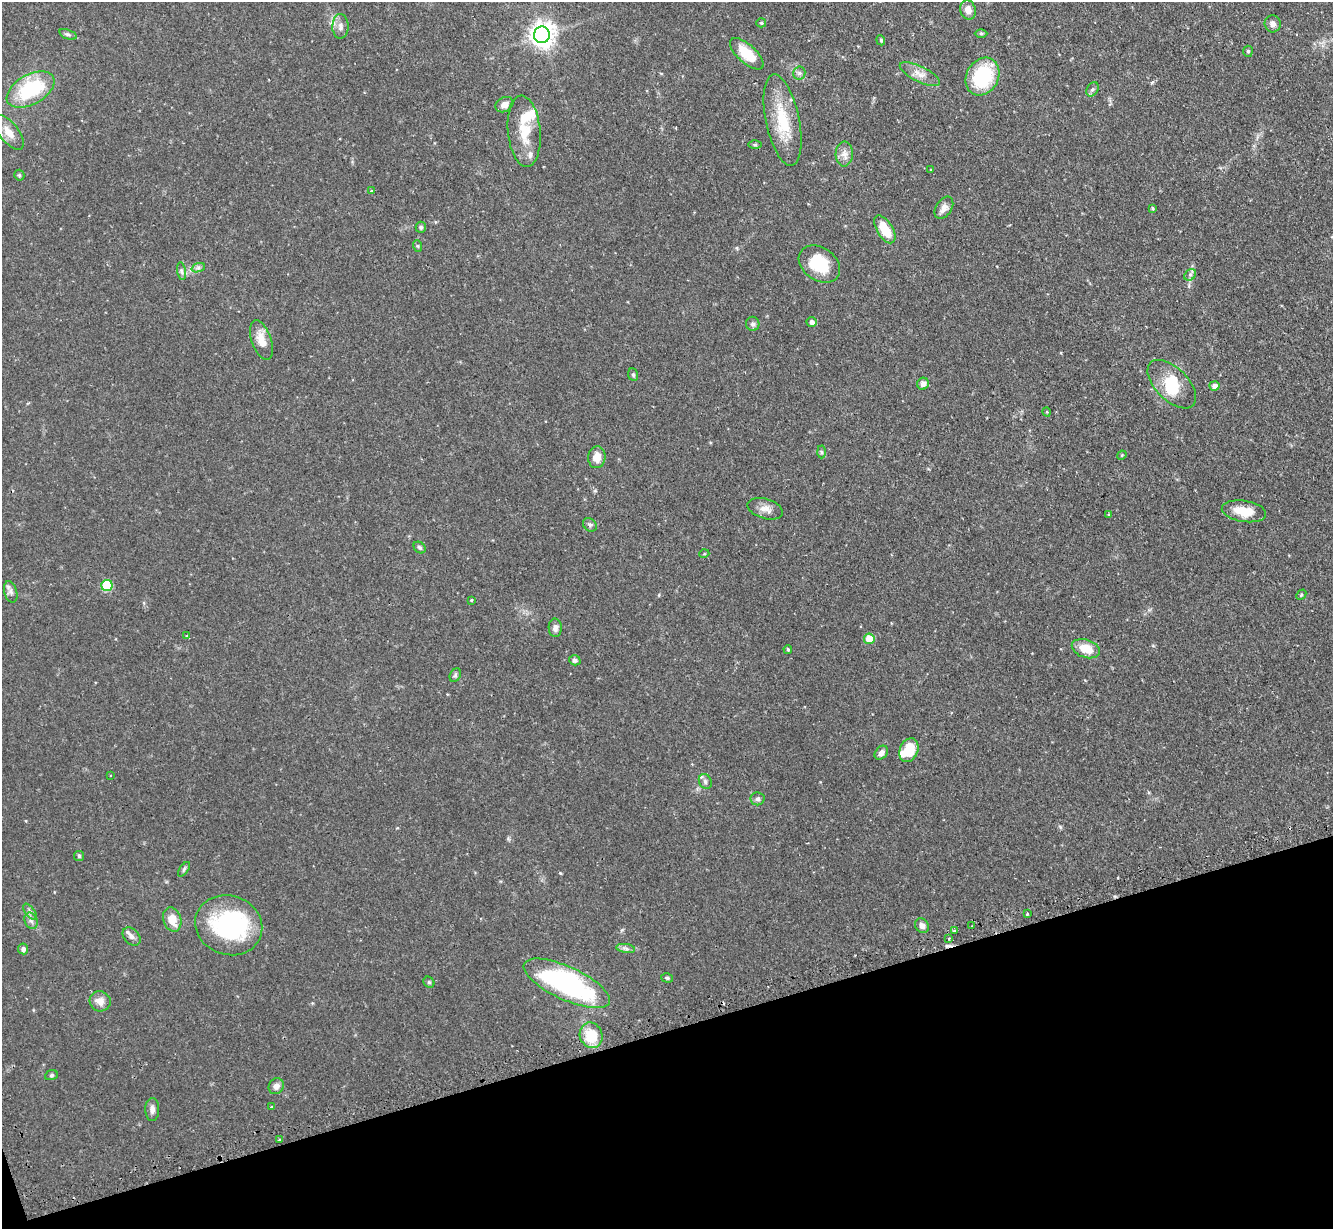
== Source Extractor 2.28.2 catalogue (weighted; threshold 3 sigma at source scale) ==
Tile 14 of 4 x 4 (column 2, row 4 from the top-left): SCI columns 1369-2699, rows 173-1399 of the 5400 x 5380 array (HDU 1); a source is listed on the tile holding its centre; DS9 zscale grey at full resolution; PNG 1335 x 1231 px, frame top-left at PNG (2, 2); each listed source drawn as its Kron ellipse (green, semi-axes under 4 px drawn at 4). Shown black and unused: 16% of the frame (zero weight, under 2 of 3 exposures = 4% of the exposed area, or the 3 px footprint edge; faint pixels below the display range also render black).
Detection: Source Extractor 2.28.2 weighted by HDU 2 'WHT'; one run over the whole footprint, this tile lists its part. Background 0.0818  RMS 0.0055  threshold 0.025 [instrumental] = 3 sigma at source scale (4.5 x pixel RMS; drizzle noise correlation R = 1.50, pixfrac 1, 0.05/0.05 arcsec/px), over >= 5 px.
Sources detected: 98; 3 inside a brighter object's white glare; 2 cosmic-ray / hot-pixel residue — neither listed nor drawn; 3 inside a brighter listed object's ellipse — not listed separately; the other 90 listed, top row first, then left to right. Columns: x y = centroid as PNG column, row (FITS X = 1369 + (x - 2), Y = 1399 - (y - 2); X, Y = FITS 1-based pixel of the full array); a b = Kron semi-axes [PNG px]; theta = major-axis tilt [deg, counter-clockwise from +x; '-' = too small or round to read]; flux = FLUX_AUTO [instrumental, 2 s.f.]
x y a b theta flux
968 10 10 7 -75 4.5
761 23 5 4 - 0.6
1273 24 8 8 - 2.1
340 26 12 8 90 2.9
981 33 6 4 0 0.78
68 34 9 4 -18 1.2
542 35 8 8 - 440
881 40 5 4 - 0.76
1248 51 5 4 - 0.87
747 54 21 9 -42 13
799 73 6 6 - 1.3
920 74 22 7 -26 4.8
983 77 20 16 60 33
31 89 26 15 29 36
1092 89 8 5 55 1.3
504 105 9 7 28 3.3
783 120 46 16 -78 22
524 131 36 16 -85 14
9 132 20 9 -52 7.1
755 145 6 4 1 0.79
844 154 12 8 89 3.4
931 170 3 2 - 0.54
19 175 5 5 - 0.76
371 191 3 3 - 0.9
944 208 12 7 57 3.5
1152 208 3 3 - 1.1
421 227 5 5 - 0.94
885 229 15 8 -58 12
418 246 6 4 -70 0.61
819 264 22 16 -35 20
198 268 7 4 19 1.3
182 271 9 4 -81 1.3
1190 275 6 5 - 1.3
812 322 5 5 - 2.1
753 324 7 6 - 1.4
261 340 20 9 -71 7.4
633 375 6 5 - 0.83
923 384 6 5 - 2.4
1172 384 30 16 -45 14
1214 386 5 4 - 3.1
1047 412 5 3 - 0.5
821 452 6 4 -88 0.86
1122 455 5 4 - 0.49
597 457 11 9 84 5.5
765 509 18 10 -16 4.3
1244 511 22 10 -9 11
1109 515 4 3 - 0.52
590 525 8 6 -42 1.3
420 548 6 5 - 1.1
704 554 5 3 - 0.46
107 585 5 5 - 28
11 592 11 6 -75 2
1301 595 6 4 47 0.68
471 600 4 3 - 0.42
555 628 9 6 -89 2.2
187 636 4 3 - 0.65
869 639 5 5 - 13
788 649 4 3 - 0.78
1086 649 14 9 -18 9.1
575 660 6 5 - 1.2
455 675 7 5 61 1.1
909 750 12 9 67 14
881 753 8 5 49 2.3
111 775 3 2 - 0.71
705 781 8 6 -61 1.6
758 799 7 6 - 1.5
79 856 5 5 - 0.78
184 869 8 4 55 1
30 912 9 4 -54 1.5
1027 914 3 3 - 0.78
172 919 12 9 -72 7.9
31 921 8 6 -67 1.9
229 925 34 29 -20 63
922 926 8 6 -55 2.5
972 926 2 2 - 0.44
955 931 4 3 - 2.9
131 937 10 7 -46 2.4
949 938 3 3 - 0.49
626 948 9 4 -9 1.5
23 949 5 5 - 1.7
667 978 6 4 -17 0.93
429 982 6 5 - 0.78
567 983 47 16 -25 96
100 1001 10 10 - 4.3
591 1035 13 11 -68 15
51 1075 6 5 - 0.85
276 1086 8 7 - 2.8
272 1107 3 3 - 1.4
152 1109 11 7 89 2.7
279 1140 3 3 - 1.7
Unlisted compact peaks at least as high as the median listed source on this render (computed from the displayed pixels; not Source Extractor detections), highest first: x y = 560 873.